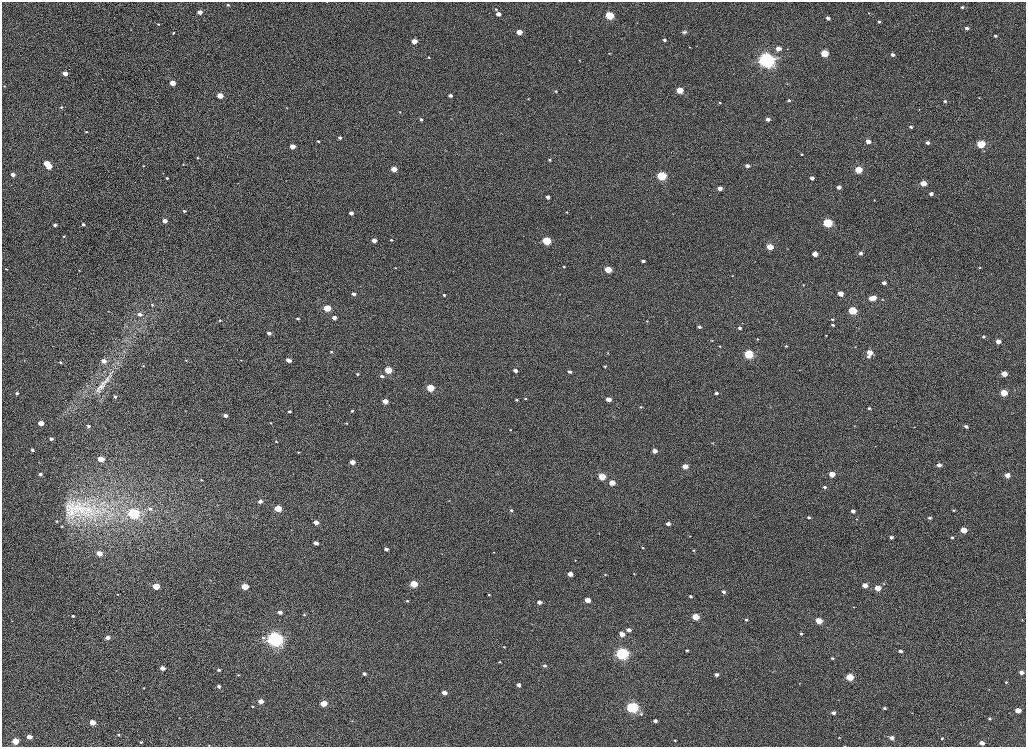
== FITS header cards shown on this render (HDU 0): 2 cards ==
NAXIS1  =                 2048
NAXIS2  =                 1489

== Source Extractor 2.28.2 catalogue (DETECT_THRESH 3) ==
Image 2048 x 1489 px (HDU 0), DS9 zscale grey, zoomed out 1/2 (1 PNG px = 2 x 2 image px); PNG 1028 x 749 px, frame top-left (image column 1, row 1489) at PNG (2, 2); no overlay
Background 1020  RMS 3.7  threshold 11.2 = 3 sigma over >= 5 px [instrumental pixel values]
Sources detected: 290; all 290 listed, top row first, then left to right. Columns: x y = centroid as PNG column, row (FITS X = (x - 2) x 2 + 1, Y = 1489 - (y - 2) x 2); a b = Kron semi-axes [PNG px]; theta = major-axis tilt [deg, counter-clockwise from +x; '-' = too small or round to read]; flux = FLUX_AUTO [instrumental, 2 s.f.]
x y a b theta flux
228 5 3 2 - 940
962 7 3 3 - 1300
496 9 3 3 - 770
200 12 3 3 - 7000
869 13 3 2 - 320
498 14 3 3 - 5900
610 16 4 3 - 64000
828 18 3 3 - 3300
879 22 3 3 - 1400
158 24 3 2 - 540
967 28 3 3 - 2900
519 32 4 3 - 14000
684 32 6 4 25 1500
173 33 2 2 - 640
995 36 3 3 - 1600
664 40 3 2 - 1800
414 41 4 3 - 10000
689 47 2 2 - 420
778 48 4 3 - 8000
787 49 3 2 - 350
609 53 3 2 - 450
825 53 4 3 - 33000
893 55 3 3 - 2500
429 57 3 2 - 630
579 60 3 2 - 320
766 60 5 4 - 700000
168 69 3 2 - 230
65 73 3 3 - 7400
172 83 4 3 - 11000
787 84 3 2 - 440
4 86 3 2 - 390
680 90 4 3 - 22000
556 91 3 2 - 630
450 95 3 3 - 3000
220 96 4 3 - 15000
528 98 3 2 - 380
979 98 3 2 - 370
789 100 4 3 - 1400
945 101 3 3 - 1300
720 103 3 3 - 690
61 107 3 3 - 790
919 109 3 2 - 290
400 112 3 3 - 530
451 118 3 2 - 300
768 119 4 3 - 4300
421 120 4 3 - 1700
911 127 4 3 - 1200
86 132 3 3 - 620
340 138 3 3 - 2400
318 141 3 3 - 920
868 141 4 3 - 5600
927 143 3 3 - 3200
981 144 4 4 - 49000
293 146 3 3 - 9400
801 154 3 3 - 590
198 158 3 3 - 590
550 160 3 3 - 1100
47 163 4 3 - 17000
183 164 3 2 - 470
49 166 4 3 - 13000
144 166 2 2 - 450
747 166 4 3 - 3700
394 169 4 3 - 14000
858 169 4 3 - 35000
13 174 4 3 - 4300
662 176 4 4 - 90000
167 178 3 2 - 1000
812 178 3 3 - 4300
923 183 4 3 - 17000
839 187 3 3 - 5000
720 188 3 3 - 5600
931 194 4 3 - 3600
548 197 3 3 - 3900
874 200 2 2 - 460
184 211 3 2 - 1600
567 212 3 2 - 520
351 213 3 3 - 3800
165 221 3 3 - 6700
828 223 4 4 - 87000
83 224 3 3 - 1300
55 225 4 3 - 1900
64 236 3 2 - 720
374 240 3 3 - 6500
391 240 3 2 - 1000
547 241 4 3 - 61000
770 247 4 3 - 20000
860 253 4 3 - 2800
815 254 4 3 - 12000
643 261 3 3 - 2500
564 267 3 3 - 780
980 267 3 3 - 530
395 268 2 2 - 390
6 269 3 2 - 490
79 270 3 2 - 430
608 270 4 3 - 24000
732 276 4 2 - 460
884 283 4 3 - 3800
803 285 3 3 - 510
840 293 4 3 - 12000
354 294 4 3 - 3200
444 295 3 3 - 1500
874 297 4 3 - 7300
871 298 4 3 - 10000
882 299 4 3 - 630
152 305 4 3 - 780
327 308 4 3 - 32000
852 310 4 3 - 56000
108 311 2 2 - 240
140 314 4 4 - 3000
334 317 4 3 - 4000
298 319 3 3 - 1500
832 319 4 3 - 980
220 320 3 3 - 850
647 321 4 3 - 740
833 325 4 3 - 1400
699 327 4 3 - 2100
740 328 4 3 - 2300
269 333 4 3 - 3600
826 335 3 2 - 390
984 337 4 3 - 1300
757 339 4 3 - 630
712 340 4 3 - 570
998 341 4 3 - 7900
720 346 3 3 - 660
786 346 4 3 - 900
855 347 3 3 - 500
331 352 4 3 - 940
870 352 4 3 - 12000
607 353 3 3 - 530
749 354 4 4 - 82000
868 356 4 4 - 2000
186 360 3 2 - 480
241 360 2 1 - 250
288 360 4 3 - 6800
24 361 4 2 - 490
104 361 4 3 - 4300
60 362 3 3 - 1200
143 366 3 3 - 440
605 366 4 3 - 1100
388 370 4 3 - 31000
515 370 4 3 - 4600
570 372 4 3 - 2700
357 374 4 3 - 1000
1004 374 4 3 - 13000
382 376 4 4 - 2300
106 381 25 6 55 8800
100 387 30 8 49 9400
430 388 4 4 - 33000
17 393 4 4 - 2200
716 393 4 3 - 2200
1004 393 4 3 - 27000
115 397 3 2 - 1700
525 398 3 3 - 790
609 399 3 3 - 10000
517 400 3 3 - 1100
385 401 4 3 - 10000
640 407 4 3 - 770
869 408 3 3 - 1200
352 411 4 3 - 1200
290 412 3 2 - 1400
1011 413 3 2 - 270
226 416 3 3 - 3300
614 417 3 2 - 350
41 423 4 3 - 12000
271 423 2 2 - 470
346 423 4 3 - 930
88 426 3 3 - 1600
966 426 4 3 - 3000
914 427 3 2 - 280
510 430 3 3 - 640
51 439 3 3 - 2300
276 441 2 2 - 500
712 443 4 2 - 410
875 446 3 2 - 230
32 450 3 3 - 1700
654 451 3 3 - 7800
298 452 2 2 - 610
54 457 3 2 - 300
101 459 4 3 - 16000
352 462 4 3 - 8100
939 465 4 3 - 5600
685 466 4 3 - 12000
40 474 3 3 - 2400
832 474 4 3 - 15000
1007 475 3 3 - 8500
602 477 4 3 - 27000
201 480 2 2 - 760
612 483 4 3 - 13000
825 487 4 3 - 1700
449 500 4 3 - 480
260 501 4 3 - 3600
278 508 4 3 - 31000
150 509 5 4 - 1800
78 510 56 28 -1 67000
511 510 4 3 - 1500
953 510 3 3 - 770
853 511 3 3 - 3600
134 513 5 4 - 110000
809 517 3 3 - 1500
930 518 3 3 - 1500
857 519 3 2 - 340
56 521 3 3 - 850
316 522 3 3 - 6000
668 524 3 3 - 4200
62 526 3 2 - 690
964 530 4 3 - 17000
690 536 3 2 - 300
891 537 4 3 - 2300
952 538 3 3 - 980
316 543 4 3 - 4900
643 548 3 2 - 810
386 549 4 3 - 3400
693 550 3 2 - 760
494 552 3 3 - 450
99 553 4 3 - 10000
442 554 3 2 - 320
575 560 3 2 - 300
570 574 4 3 - 8200
634 574 3 3 - 450
605 575 4 3 - 770
414 584 4 3 - 31000
884 584 4 4 - 710
865 585 4 3 - 7500
156 586 4 3 - 26000
245 586 4 3 - 25000
878 588 4 3 - 16000
723 592 4 3 - 2500
118 594 3 2 - 550
489 595 3 3 - 870
690 596 3 3 - 1400
587 600 4 3 - 13000
407 601 4 3 - 970
539 602 4 3 - 4500
854 607 3 2 - 410
280 612 4 3 - 4600
304 615 4 3 - 780
73 616 3 2 - 1200
696 617 4 3 - 30000
746 620 4 3 - 1400
1022 620 4 3 - 590
819 621 4 3 - 19000
532 624 3 2 - 330
629 630 4 3 - 4700
622 634 4 3 - 10000
801 634 4 3 - 1200
107 637 3 3 - 4100
263 637 5 4 - 1600
275 639 5 4 - 590000
898 643 3 2 - 320
504 647 4 3 - 740
687 650 4 3 - 1600
901 651 4 3 - 2800
622 654 5 4 - 270000
832 658 4 3 - 1100
500 662 4 3 - 960
545 666 4 3 - 2100
163 668 3 3 - 7200
219 670 3 2 - 1800
1021 672 3 3 - 5300
364 674 3 3 - 2400
717 674 4 3 - 2700
238 675 3 2 - 540
850 677 4 3 - 38000
1006 682 3 2 - 920
519 685 4 3 - 5000
219 686 3 2 - 2100
144 688 2 2 - 340
444 692 4 3 - 6700
261 701 4 3 - 9400
324 703 4 3 - 23000
253 706 2 2 - 650
633 707 4 4 - 230000
885 708 4 3 - 1600
1018 710 4 3 - 12000
834 713 4 3 - 3200
641 714 6 4 -4 1800
990 719 3 2 - 1100
352 721 3 2 - 300
655 721 4 3 - 2800
92 722 4 3 - 15000
119 735 3 3 - 690
29 737 4 3 - 6400
839 738 4 3 - 560
892 738 4 4 - 4200
942 738 4 3 - 1100
675 740 4 3 - 810
15 741 4 3 - 23000
141 742 3 3 - 760
982 743 3 3 - 7000
209 745 3 2 - 470
At the frame edge (FLAGS 8, measured only in part): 2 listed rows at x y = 839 738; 209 745